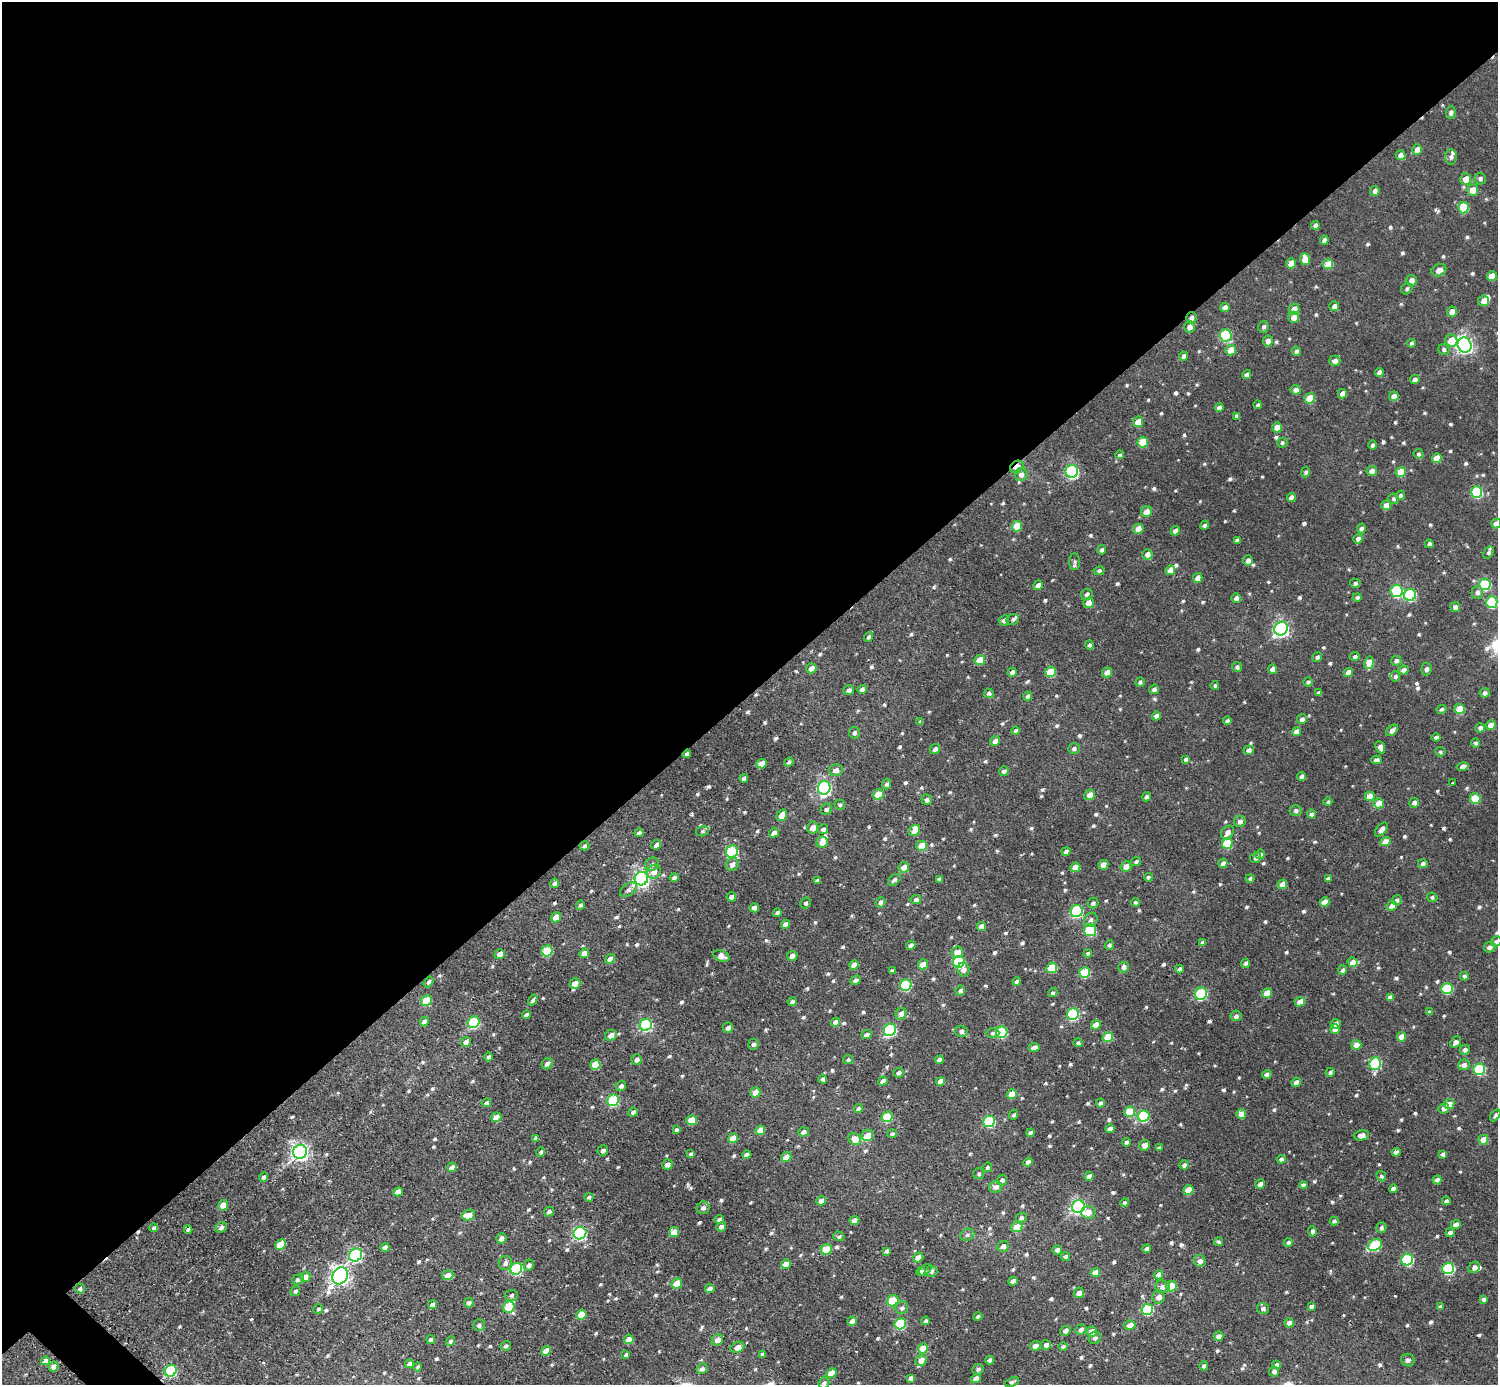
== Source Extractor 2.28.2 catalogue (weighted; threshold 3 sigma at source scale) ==
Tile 2 of 4 x 4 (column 2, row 1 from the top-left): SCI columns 1546-3041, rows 4310-5692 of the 6075 x 6074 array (HDU 1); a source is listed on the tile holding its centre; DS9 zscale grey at full resolution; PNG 1500 x 1387 px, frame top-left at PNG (2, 2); each listed source drawn as its Kron ellipse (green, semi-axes under 4 px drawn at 4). Shown black and unused: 51% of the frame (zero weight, under 2 of 3 exposures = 1% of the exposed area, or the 3 px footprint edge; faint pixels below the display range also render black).
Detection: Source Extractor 2.28.2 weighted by HDU 2 'WHT'; one run over the whole footprint, this tile lists its part. Background 0.00967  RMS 0.004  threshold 0.0178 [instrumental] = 3 sigma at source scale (4.5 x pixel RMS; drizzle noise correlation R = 1.50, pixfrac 1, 0.05/0.05 arcsec/px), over >= 5 px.
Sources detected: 833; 1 cosmic-ray / hot-pixel residue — neither listed nor drawn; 10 inside a brighter listed object's ellipse — not listed separately; of the other 822, all 500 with FLUX_AUTO >= 0.775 (the completeness limit of this list) listed and drawn (322 fainter detections not listed), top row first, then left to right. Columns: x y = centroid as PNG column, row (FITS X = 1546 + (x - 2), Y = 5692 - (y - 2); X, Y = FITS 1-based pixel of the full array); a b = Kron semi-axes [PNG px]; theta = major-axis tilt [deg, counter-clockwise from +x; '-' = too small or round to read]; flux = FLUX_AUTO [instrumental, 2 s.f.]
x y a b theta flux
1451 112 6 4 87 1.3
1417 150 5 5 - 2.8
1401 155 5 4 - 2.4
1451 157 7 6 - 1.1
1480 178 6 5 - 1.2
1466 179 6 5 - 4.6
1473 190 6 5 - 5.7
1375 191 5 4 - 1.6
1463 208 5 5 - 14
1315 225 4 4 - 1.5
1324 240 4 4 - 1.6
1305 259 6 5 - 4.5
1291 263 5 5 - 5.6
1328 264 5 5 - 8.8
1439 270 8 6 28 2.6
1492 276 5 5 - 5.9
1412 280 5 5 - 2.4
1407 289 6 5 - 0.81
1484 301 5 5 - 3.9
1334 306 5 5 - 1.6
1225 307 5 4 - 2.3
1294 309 5 5 - 3.4
1452 312 5 5 - 3.5
1294 317 6 5 - 3.1
1191 318 5 5 - 1.4
1190 327 6 5 - 2.4
1264 327 6 5 - 1.1
1226 335 6 6 - 33
1268 341 5 5 - 2
1451 341 6 6 - 7
1411 343 4 4 - 0.86
1465 345 8 6 -64 140
1444 349 6 5 - 1
1231 350 5 5 - 5.4
1296 351 4 4 - 1.4
1183 356 4 4 - 1.4
1335 361 5 5 - 2.2
1379 372 4 4 - 2
1247 375 4 4 - 1.6
1415 380 5 4 - 1.5
1296 390 5 4 - 1.7
1342 394 5 4 - 2.3
1394 396 5 4 - 3
1310 398 5 5 - 7.5
1258 405 4 4 - 0.81
1219 408 4 4 - 1.7
1237 416 4 4 - 1.1
1138 422 5 5 - 6.1
1277 427 5 5 - 4.1
1143 442 5 5 - 13
1282 443 5 5 - 0.8
1372 445 5 4 - 0.96
1418 454 5 5 - 0.85
1119 455 4 4 - 0.82
1437 458 5 5 - 4.6
1017 467 7 6 - 3.9
1072 471 6 6 - 67
1372 471 5 5 - 2.6
1306 472 5 4 - 0.85
1401 472 5 5 - 8.2
1021 475 6 6 - 1.9
1476 492 6 5 - 31
1400 495 5 4 - 0.81
1291 497 4 4 - 1.7
1394 499 5 5 - 0.8
1386 505 5 4 - 4.1
1147 512 6 5 - 3.3
1496 523 5 4 - 2.7
1204 525 5 4 - 0.89
1017 526 5 5 - 9.7
1361 528 5 4 - 1.3
1138 529 5 5 - 4.7
1175 531 4 4 - 2.1
1358 539 5 4 - 1.7
1237 540 4 3 - 1
1429 544 4 4 - 1.2
1102 550 4 4 - 1.1
1488 552 7 4 60 0.93
1147 554 5 5 - 2.5
1248 560 5 5 - 1.7
1075 562 8 5 -87 0.94
1170 570 5 4 - 3.5
1099 571 5 4 - 0.83
1198 578 5 4 - 3
1355 583 5 4 - 0.79
1485 584 6 5 - 26
1038 585 5 4 - 2.3
1397 591 6 6 - 34
1477 592 6 5 - 1.5
1087 594 6 5 - 1.2
1410 595 6 6 - 37
1357 597 4 4 - 0.94
1236 598 5 5 - 1.6
1492 602 5 5 - 28
1088 603 5 5 - 2.6
1455 607 5 5 - 1.8
1013 619 6 5 - 0.82
1004 620 5 5 - 1.9
1281 629 7 6 - 100
868 637 5 4 - 0.83
1090 645 5 4 - 1.1
1317 657 5 4 - 1.1
1355 657 5 4 - 0.99
980 660 5 5 - 6.3
1396 661 5 5 - 1.3
1369 663 6 5 - 8
1237 667 5 4 - 0.93
811 668 5 5 - 2.7
1272 669 4 4 - 2.5
1426 669 6 5 - 1.2
1404 670 5 4 - 1.6
1012 672 4 4 - 1.5
1050 672 5 5 - 12
1107 672 5 4 - 3.2
1348 672 4 4 - 3.1
1395 676 5 5 - 0.89
1140 682 5 4 - 0.83
1308 682 5 5 - 0.89
1215 686 4 4 - 0.78
862 689 5 4 - 1.4
1154 689 5 5 - 1.4
849 690 5 5 - 1.4
989 693 5 4 - 1.1
1318 693 4 3 - 0.85
1485 693 5 5 - 1.4
1028 696 4 4 - 1.5
1441 709 5 4 - 0.93
1460 709 5 5 - 9.7
1156 716 4 4 - 1.3
1302 719 5 5 - 1.5
1227 721 4 4 - 1.1
920 722 4 4 - 0.9
1491 725 5 4 - 3.7
1480 728 5 4 - 1.4
1392 730 7 4 42 1.9
1016 731 4 4 - 1.3
1296 732 4 4 - 3.1
854 733 6 5 - 1.2
1436 737 4 4 - 1.6
995 741 5 4 - 2.1
1475 743 4 4 - 0.87
1380 747 6 4 -64 2.3
935 749 5 5 - 1.3
1074 749 6 5 - 1.1
1249 750 5 4 - 1.5
1440 752 5 5 - 0.78
687 754 4 4 - 1.6
1186 759 4 4 - 1
1376 760 5 4 - 1.4
789 762 5 4 - 1
762 764 5 4 - 4.4
1463 767 6 4 11 1.9
836 770 7 6 - 2.3
1004 771 5 4 - 1.2
1301 776 4 4 - 1.4
744 778 4 4 - 1.2
1452 783 3 2 - 1.3
887 784 5 4 - 1.1
824 788 7 6 - 87
878 794 5 5 - 7.2
1090 795 5 5 - 3.2
1370 796 5 4 - 4.9
1146 797 4 4 - 0.93
1475 798 5 5 - 9.9
927 800 5 5 - 1.3
1328 802 4 4 - 0.9
1379 803 5 5 - 5.4
1414 803 5 4 - 1.5
840 805 5 5 - 0.79
826 809 6 5 - 1.1
1296 810 6 5 - 1.1
1311 814 4 4 - 1.2
782 815 6 5 - 4.2
1240 821 6 5 - 1.9
813 827 6 5 - 3.1
823 829 5 4 - 1.3
914 830 6 5 - 3.4
1381 830 8 4 50 2.1
703 831 6 5 - 0.79
639 833 4 4 - 1.5
774 833 5 4 - 2
1227 833 7 5 56 2.8
822 842 5 5 - 3.3
1385 842 5 4 - 4.3
1227 843 5 5 - 14
656 845 5 4 - 2.2
584 846 5 4 - 0.78
922 846 5 5 - 7.4
1066 851 5 4 - 1.2
732 852 6 5 - 40
1260 854 5 4 - 1.2
1256 858 5 5 - 1.2
1136 862 5 4 - 0.89
1223 863 5 4 - 1.8
652 864 7 6 - 1.2
732 864 7 6 - 1.9
1423 864 5 4 - 1.3
1103 865 5 4 - 2.2
1126 866 5 5 - 2.9
904 867 5 5 - 4
1075 867 5 4 - 4.6
654 872 7 6 - 3.3
674 877 4 4 - 1
1148 877 4 4 - 0.95
1250 878 4 4 - 0.79
641 879 7 6 - 120
939 879 4 4 - 1.2
1328 879 4 3 - 0.89
818 880 4 4 - 1.2
894 880 7 5 39 1.1
555 883 4 4 - 1.3
1282 884 5 4 - 3.8
628 890 9 6 35 1.3
731 897 5 4 - 1.5
1432 897 5 4 - 0.84
916 899 5 4 - 1.2
1397 900 5 4 - 1.3
880 902 5 5 - 1.3
1135 902 4 4 - 0.82
1325 902 5 4 - 5
806 903 6 5 - 0.97
1093 903 5 5 - 1.2
580 905 4 4 - 0.97
1392 906 5 4 - 2.6
754 908 5 4 - 1.9
1077 911 6 6 - 39
777 913 4 4 - 1.6
556 917 5 4 - 4.5
1091 920 7 6 - 1.3
785 924 4 4 - 2
981 926 4 4 - 3.5
1090 930 6 6 - 22
1496 941 5 5 - 1.4
1203 943 4 4 - 1.8
911 945 5 4 - 2
1109 945 5 4 - 0.82
1489 947 6 5 - 1.5
547 951 5 5 - 17
957 952 6 5 - 4.2
584 953 5 4 - 2.7
1088 953 4 4 - 0.87
500 954 5 5 - 3.1
721 956 8 5 -22 2.6
792 956 5 5 - 2.2
610 959 5 4 - 2.1
959 962 6 5 - 30
1353 962 5 5 - 7
1246 963 5 4 - 0.99
923 964 5 4 - 6.2
854 965 5 4 - 3
1124 967 5 5 - 1.7
1052 968 5 5 - 11
1179 969 4 4 - 1.1
892 970 4 3 - 0.92
964 970 7 6 - 2
1342 970 5 4 - 1.4
1085 972 5 5 - 18
1464 976 4 4 - 0.98
855 980 5 4 - 1.6
1017 981 4 3 - 1.1
428 982 6 4 55 1
575 983 5 5 - 3.9
906 985 6 5 - 28
1447 988 6 5 - 22
960 991 5 4 - 1.1
1053 993 5 4 - 0.82
1267 993 5 4 - 5.2
1201 994 6 5 - 33
1390 997 4 4 - 2
533 1000 6 4 58 0.97
426 1001 6 5 - 13
792 1002 4 4 - 1.1
1300 1002 5 4 - 3.3
1429 1012 4 4 - 1.4
901 1014 6 5 - 2.2
1073 1014 6 5 - 35
526 1015 4 4 - 1.3
1236 1016 5 5 - 1.2
424 1022 5 4 - 1.5
474 1022 6 5 - 30
836 1022 5 4 - 3.5
1336 1024 5 4 - 1.8
646 1025 6 6 - 48
1096 1025 5 4 - 4.8
728 1028 5 5 - 1.6
1335 1029 5 4 - 3.2
890 1030 6 6 - 47
961 1031 6 5 - 1.6
1002 1032 6 5 - 30
992 1033 7 5 0 0.92
611 1035 6 5 - 3
866 1035 5 4 - 1.6
1108 1037 5 5 - 10
1401 1037 5 4 - 4
466 1042 5 5 - 1.9
1456 1042 6 4 49 1.7
1078 1043 5 4 - 0.84
753 1044 5 5 - 1.1
1356 1045 5 5 - 3.2
1034 1047 5 4 - 2.3
1465 1050 5 5 - 1.3
489 1057 4 4 - 0.91
637 1059 5 5 - 1.7
848 1060 5 4 - 0.9
939 1060 4 4 - 2.4
547 1064 6 5 - 1.6
1375 1064 6 5 - 35
595 1065 5 5 - 8.5
1464 1065 6 5 - 1.9
1479 1069 6 5 - 28
1330 1072 5 4 - 0.88
899 1073 5 4 - 1.4
1267 1074 5 4 - 1.5
823 1079 4 4 - 1
883 1081 5 4 - 1.8
940 1081 4 4 - 3.3
1296 1082 5 4 - 2.2
621 1086 5 5 - 1.2
755 1092 5 5 - 4.3
1012 1094 5 4 - 5.6
613 1100 6 5 - 28
486 1103 5 4 - 0.85
1100 1103 4 4 - 1.1
1449 1104 5 5 - 4.1
858 1108 4 4 - 1.4
1444 1108 5 5 - 1.9
633 1112 5 4 - 1.1
1130 1112 5 5 - 10
1241 1114 5 5 - 3.5
1014 1115 5 4 - 0.93
1495 1115 7 4 58 0.84
1144 1116 6 5 - 30
496 1117 5 4 - 5.2
887 1117 5 5 - 15
692 1120 5 5 - 6.1
989 1121 6 5 - 32
1110 1129 4 4 - 1.9
676 1130 3 3 - 0.86
760 1130 5 4 - 5
803 1132 5 4 - 2.1
1030 1133 4 4 - 1.6
892 1134 5 4 - 0.78
867 1135 6 5 - 5.2
1361 1135 7 5 13 2.3
536 1138 4 4 - 1.1
733 1138 5 4 - 5.5
855 1139 7 5 -43 5.8
1483 1140 5 5 - 5.4
1127 1142 4 4 - 1.8
1144 1145 5 5 - 2.8
1159 1148 4 3 - 0.83
603 1151 5 5 - 1.3
300 1152 7 6 - 160
541 1152 5 4 - 0.89
1396 1152 4 4 - 1.9
691 1154 4 4 - 1.1
1443 1154 4 4 - 1.4
747 1155 4 4 - 2.1
786 1157 5 4 - 4.1
1281 1159 4 4 - 1.1
1028 1162 5 4 - 1.7
667 1164 5 5 - 2.1
1184 1165 4 4 - 1.2
452 1167 5 4 - 2.2
987 1167 5 4 - 0.81
979 1174 5 5 - 0.83
1089 1176 4 4 - 1.8
1381 1176 5 4 - 0.82
264 1177 5 4 - 1.2
1002 1180 5 5 - 1.5
1437 1180 4 4 - 1.8
1260 1184 5 4 - 2.2
1303 1185 4 4 - 1.3
996 1187 6 6 - 2.4
1393 1189 4 4 - 1.5
1188 1190 5 5 - 7.4
398 1192 5 4 - 3.6
589 1197 4 4 - 0.78
821 1201 5 4 - 2.6
1446 1201 4 4 - 0.93
1125 1203 4 4 - 0.82
223 1205 5 5 - 4.1
1078 1207 6 6 - 94
703 1208 6 6 - 1.7
549 1212 5 4 - 1.3
1088 1212 7 6 - 3.2
469 1215 7 5 22 3.9
1021 1218 5 5 - 1.2
719 1219 4 4 - 1.3
854 1220 5 4 - 3.5
1334 1221 4 4 - 1
1456 1225 5 4 - 3
221 1227 6 5 - 1.2
721 1227 5 4 - 1.9
1017 1227 5 5 - 6.4
1381 1227 5 5 - 0.91
154 1228 4 4 - 0.83
188 1229 4 3 - 0.95
1312 1231 5 4 - 1.1
674 1232 5 5 - 5
580 1233 6 6 - 64
1450 1233 4 4 - 1.5
967 1235 7 5 28 1
839 1236 6 4 -17 0.8
501 1238 5 5 - 2
1219 1242 4 4 - 0.85
1288 1243 4 4 - 1
280 1245 5 5 - 9.3
1375 1245 7 5 30 28
1003 1246 6 5 - 1.8
385 1247 4 4 - 2.1
826 1249 5 5 - 7.6
1147 1249 4 4 - 1.5
1057 1250 5 4 - 1.6
886 1251 4 3 - 0.9
356 1255 7 6 - 59
1065 1256 4 4 - 1
918 1257 5 4 - 3.3
1407 1260 6 6 - 42
1200 1261 6 5 - 2
505 1263 7 6 - 1.8
786 1264 5 4 - 3.5
529 1265 6 5 - 1.3
1474 1267 6 5 - 1.9
1448 1268 6 5 - 38
516 1269 6 5 - 38
925 1270 7 4 39 0.87
921 1271 5 3 - 1
931 1271 6 5 - 1.9
1095 1273 5 4 - 4.3
448 1275 5 5 - 4.2
1159 1275 4 4 - 3.4
340 1276 9 7 52 190
305 1277 5 5 - 3.4
298 1279 6 5 - 1.6
1013 1281 4 4 - 2.5
677 1283 5 5 - 6.6
1171 1286 5 5 - 7.3
1162 1287 7 6 - 1.9
80 1289 5 4 - 0.91
710 1289 5 4 - 1.8
295 1291 5 4 - 0.99
1079 1293 5 5 - 2.1
511 1295 6 5 - 1.1
1158 1297 6 6 - 2.5
1483 1299 4 4 - 1.1
893 1301 6 5 - 14
469 1303 5 5 - 1.3
432 1305 5 4 - 1.7
1311 1306 4 3 - 1.1
509 1307 6 5 - 12
1440 1307 4 4 - 1.4
902 1308 7 6 - 1.3
318 1309 5 4 - 0.82
1147 1309 6 5 - 29
1263 1309 6 5 - 1.2
581 1314 5 5 - 7.9
978 1317 4 4 - 0.93
852 1321 5 4 - 2.5
926 1321 4 4 - 0.91
1289 1323 5 4 - 2.2
900 1324 6 5 - 26
479 1325 6 5 - 1.2
1130 1325 5 5 - 3.5
1081 1329 6 5 - 1.7
1065 1331 5 5 - 1.9
1092 1332 5 5 - 5.3
1219 1336 5 4 - 1.7
1095 1338 6 6 - 1.3
629 1339 5 4 - 4.6
431 1340 4 4 - 1
717 1340 6 5 - 2.7
450 1341 5 4 - 1.1
1046 1345 5 5 - 1.7
506 1346 5 5 - 1
1035 1346 5 4 - 2.6
737 1347 7 5 22 2.6
1063 1347 5 4 - 1.3
923 1349 5 5 - 10
546 1351 5 4 - 4.7
763 1354 4 3 - 1.1
626 1355 4 4 - 1.1
921 1360 5 5 - 3.5
990 1360 4 4 - 1.7
1408 1360 7 6 - 1.4
45 1361 4 4 - 2.6
409 1364 4 4 - 2.1
1276 1365 4 4 - 1.1
53 1366 5 4 - 2.2
1204 1366 4 4 - 1.3
418 1367 4 4 - 0.81
702 1369 6 5 - 1.5
978 1369 6 5 - 1.1
171 1371 6 5 - 35
1274 1371 5 5 - 1.3
831 1373 5 4 - 5.3
911 1378 4 4 - 1.5
976 1378 5 4 - 2.6
1012 1382 7 4 22 0.91
824 1383 6 5 - 1.2
Overlapping masked pixels (flux is a lower limit): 3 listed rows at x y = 1191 318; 1017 467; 687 754
Isophote crosses this tile's border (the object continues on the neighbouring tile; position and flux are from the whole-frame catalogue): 3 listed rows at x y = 1496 523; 1496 941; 824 1383